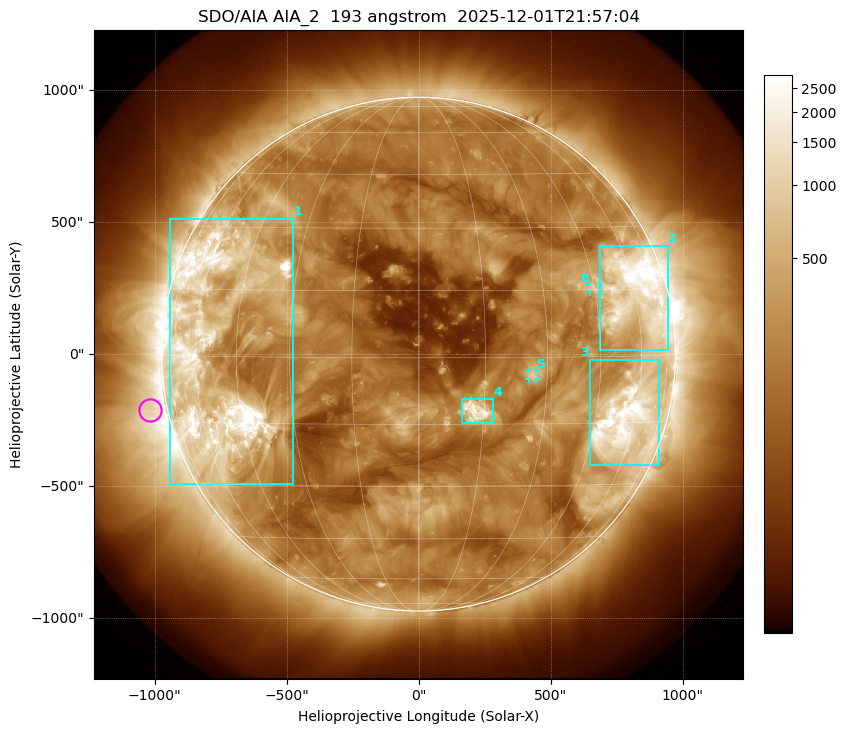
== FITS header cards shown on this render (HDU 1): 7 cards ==
TELESCOP= 'SDO/AIA '           / For AIA: SDO/AIA
INSTRUME= 'AIA_2   '           / For AIA: AIA_ATA1, AIA_ATA2, AIA_ATA3 or AIA_AT
WAVELNTH=                  193 / [angstrom] Wavelength
WAVEUNIT= 'angstrom'           / Wavelength unit: angstrom
DATE-OBS= '2025-12-01T21:57:04.835' / [ISO] Date when observation started; ISO 8
CTYPE1  = 'HPLN-TAN'           / CTYPE1: HPLN
CTYPE2  = 'HPLT-TAN'           / CTYPE2: HPLT

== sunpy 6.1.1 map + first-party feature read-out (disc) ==
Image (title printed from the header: SDO/AIA AIA_2  193 angstrom  2025-12-01T21:57:04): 1024 x 1024 px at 2.4 arcsec/px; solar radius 973 arcsec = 406 px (full disc in frame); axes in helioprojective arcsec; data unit not stated in the header (colour bar unlabelled)
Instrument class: DISC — disc imager (sunpy class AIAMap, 193 A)
Bright regions (active regions / flare kernels): reference = the median radial profile (limb darkening/brightening removed); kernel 9 px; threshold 5 sigma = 522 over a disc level ~197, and >= 1.15x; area >= 12 px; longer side >= 10 px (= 24 arcsec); searched inside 0.97 R_sun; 6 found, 6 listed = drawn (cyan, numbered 1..; 2 of them under ~33 arcsec drawn as corner ticks so the feature stays visible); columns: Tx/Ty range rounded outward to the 5 arcsec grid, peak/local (2 s.f.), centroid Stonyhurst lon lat
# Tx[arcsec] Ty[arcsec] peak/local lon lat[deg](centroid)
1 -945..-475 -495..515 22 -53 +0
2 685..945 15..410 15 +60 +14
3 645..910 -420..-20 15 +57 -14
4 165..280 -260..-170 16 +13 -12
5 420..450 -95..-65 5.5 +26 -4
6 650..685 235..265 4.1 +45 +15
Off-limb structures (1.02-1.3 R_sun): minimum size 162 px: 2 found; the strongest spans PA ~65..135 deg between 1.02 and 1.3 R_sun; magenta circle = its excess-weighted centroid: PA ~100 deg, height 1.07 R_sun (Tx ~-1020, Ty ~-210 arcsec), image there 3.4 x the reference